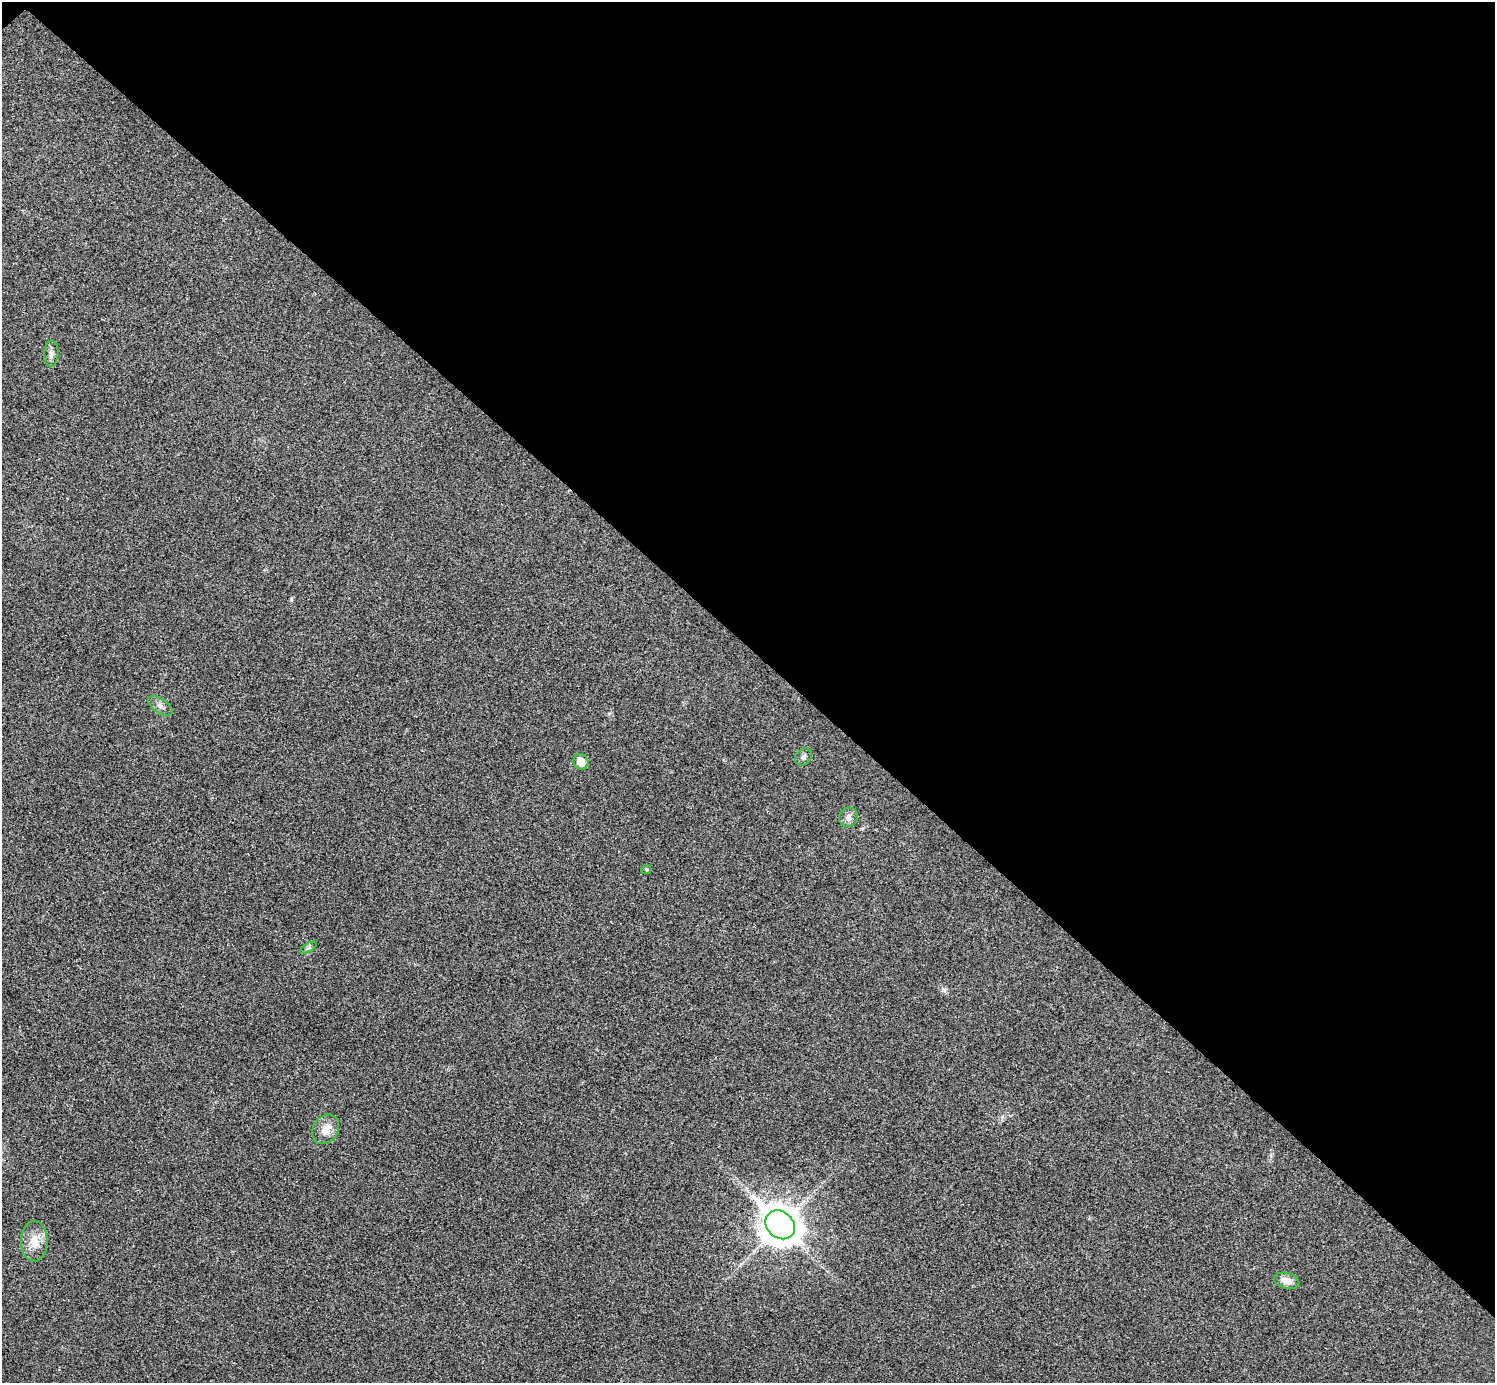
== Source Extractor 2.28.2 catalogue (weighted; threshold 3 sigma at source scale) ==
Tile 3 of 4 x 4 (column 3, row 1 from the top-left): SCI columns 2992-4484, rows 4304-5684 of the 5985 x 5985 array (HDU 1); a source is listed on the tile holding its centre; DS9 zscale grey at full resolution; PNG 1497 x 1385 px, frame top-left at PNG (2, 2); each listed source drawn as its Kron ellipse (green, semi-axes under 4 px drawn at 4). Shown black and unused: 47% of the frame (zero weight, under 3 of 4 exposures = <1% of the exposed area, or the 3 px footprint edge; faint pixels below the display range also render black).
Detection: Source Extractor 2.28.2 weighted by HDU 2 'WHT'; one run over the whole footprint, this tile lists its part. Background 0.0219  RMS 0.0054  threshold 0.0245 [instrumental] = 3 sigma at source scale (4.5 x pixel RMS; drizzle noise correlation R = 1.50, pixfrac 1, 0.05/0.05 arcsec/px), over >= 5 px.
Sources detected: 11; all 11 listed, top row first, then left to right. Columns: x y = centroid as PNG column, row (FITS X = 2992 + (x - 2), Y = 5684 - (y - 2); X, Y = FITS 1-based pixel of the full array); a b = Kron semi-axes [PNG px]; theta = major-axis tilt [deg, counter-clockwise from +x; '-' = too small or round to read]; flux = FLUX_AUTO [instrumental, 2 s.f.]
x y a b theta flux
51 353 13 7 87 2.4
160 706 14 7 -34 2.6
803 757 9 7 49 1.8
581 762 8 7 - 5.9
848 817 10 9 - 2.7
646 869 5 4 - 0.73
308 948 9 4 30 1.1
326 1129 16 12 56 6.6
780 1225 16 13 -42 1200
34 1241 20 13 -90 8.2
1287 1281 13 7 -15 5.1